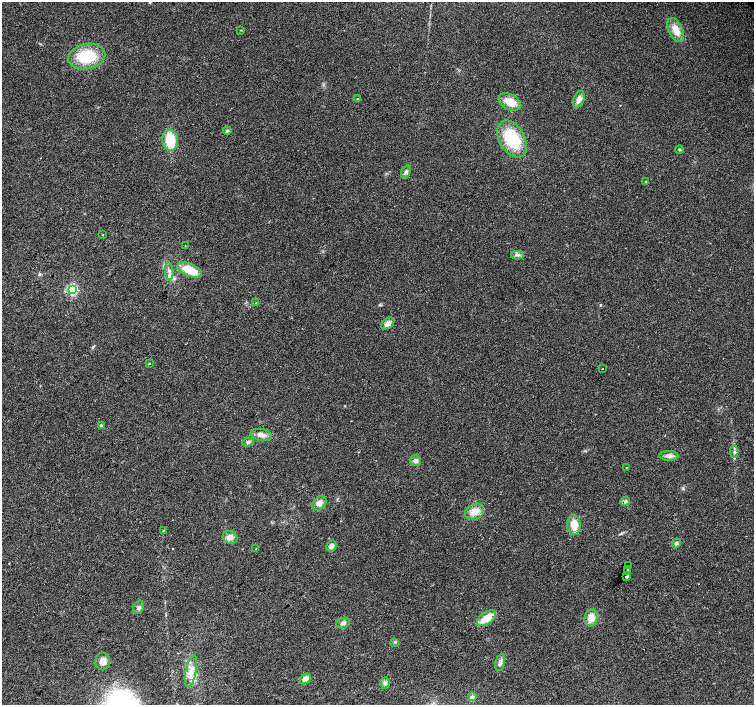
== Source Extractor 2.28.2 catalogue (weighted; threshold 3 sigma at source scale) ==
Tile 7 of 4 x 4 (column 3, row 2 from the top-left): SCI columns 3009-4511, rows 3023-4427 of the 6013 x 5980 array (HDU 1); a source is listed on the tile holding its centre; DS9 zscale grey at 2 x 2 block average (1 PNG px = mean of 2 x 2 image px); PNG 756 x 707 px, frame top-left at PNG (2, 2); each listed source drawn as its Kron ellipse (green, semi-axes under 4 px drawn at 4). Shown black and unused: <1% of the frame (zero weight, under 2 of 3 exposures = <1% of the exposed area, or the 3 px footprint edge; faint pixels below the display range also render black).
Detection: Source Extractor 2.28.2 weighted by HDU 2 'WHT'; one run over the whole footprint, this tile lists its part. Background 0.0373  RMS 0.0076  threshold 0.0343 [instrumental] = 3 sigma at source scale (4.5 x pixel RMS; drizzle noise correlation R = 1.50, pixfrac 1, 0.0396/0.0396 arcsec/px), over >= 5 px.
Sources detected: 55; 2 inside a brighter listed object's ellipse — not listed separately; the other 53 listed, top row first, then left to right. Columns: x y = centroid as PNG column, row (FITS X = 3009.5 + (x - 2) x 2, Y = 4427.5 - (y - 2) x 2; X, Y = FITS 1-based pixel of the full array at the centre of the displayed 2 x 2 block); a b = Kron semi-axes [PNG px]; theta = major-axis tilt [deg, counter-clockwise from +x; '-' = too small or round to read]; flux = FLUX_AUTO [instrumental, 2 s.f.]
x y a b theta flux
241 30 3 2 - 0.88
676 30 13 7 -65 22
87 56 19 12 12 77
357 99 3 2 - 1.3
579 99 9 5 67 9.4
510 102 12 7 -28 26
227 131 4 3 - 2.3
512 139 20 12 -60 94
170 140 10 8 -84 56
679 150 4 3 - 2.5
406 172 7 4 68 4.7
646 182 3 2 - 1.2
103 235 2 2 - 2.8
185 245 2 2 - 0.61
517 255 6 3 -2 3.9
190 270 13 6 -22 41
169 271 9 4 -86 6.6
72 290 3 3 - 270
256 303 3 2 - 0.93
388 324 7 5 42 9.1
149 363 3 2 - 0.97
602 368 2 2 - 1.1
101 425 2 2 - 5.5
261 435 11 6 -11 11
248 442 6 4 14 3.7
734 452 6 3 -88 4.2
669 456 9 5 -1 7.8
415 461 6 5 - 7.6
626 467 2 2 - 0.83
625 501 5 4 - 3.5
319 503 8 6 46 10
475 512 10 7 29 20
574 525 10 7 -89 26
163 530 3 2 - 1.4
230 537 7 6 - 10
676 543 5 4 - 3.1
331 546 6 4 63 6.3
256 549 3 2 - 0.87
629 566 2 2 - 170
628 569 2 2 - 210
627 572 2 2 - 210
626 577 2 2 - 110
139 607 7 5 63 4.9
486 618 11 6 35 31
591 618 8 6 72 19
343 623 7 5 22 5.5
395 642 3 2 - 1.4
103 661 9 7 84 13
500 662 8 4 78 6
191 671 16 5 78 17
306 679 6 4 38 15
385 683 6 5 - 4.3
472 697 3 2 - 2
Diffuse or blended objects may show on this block-average render without a row.